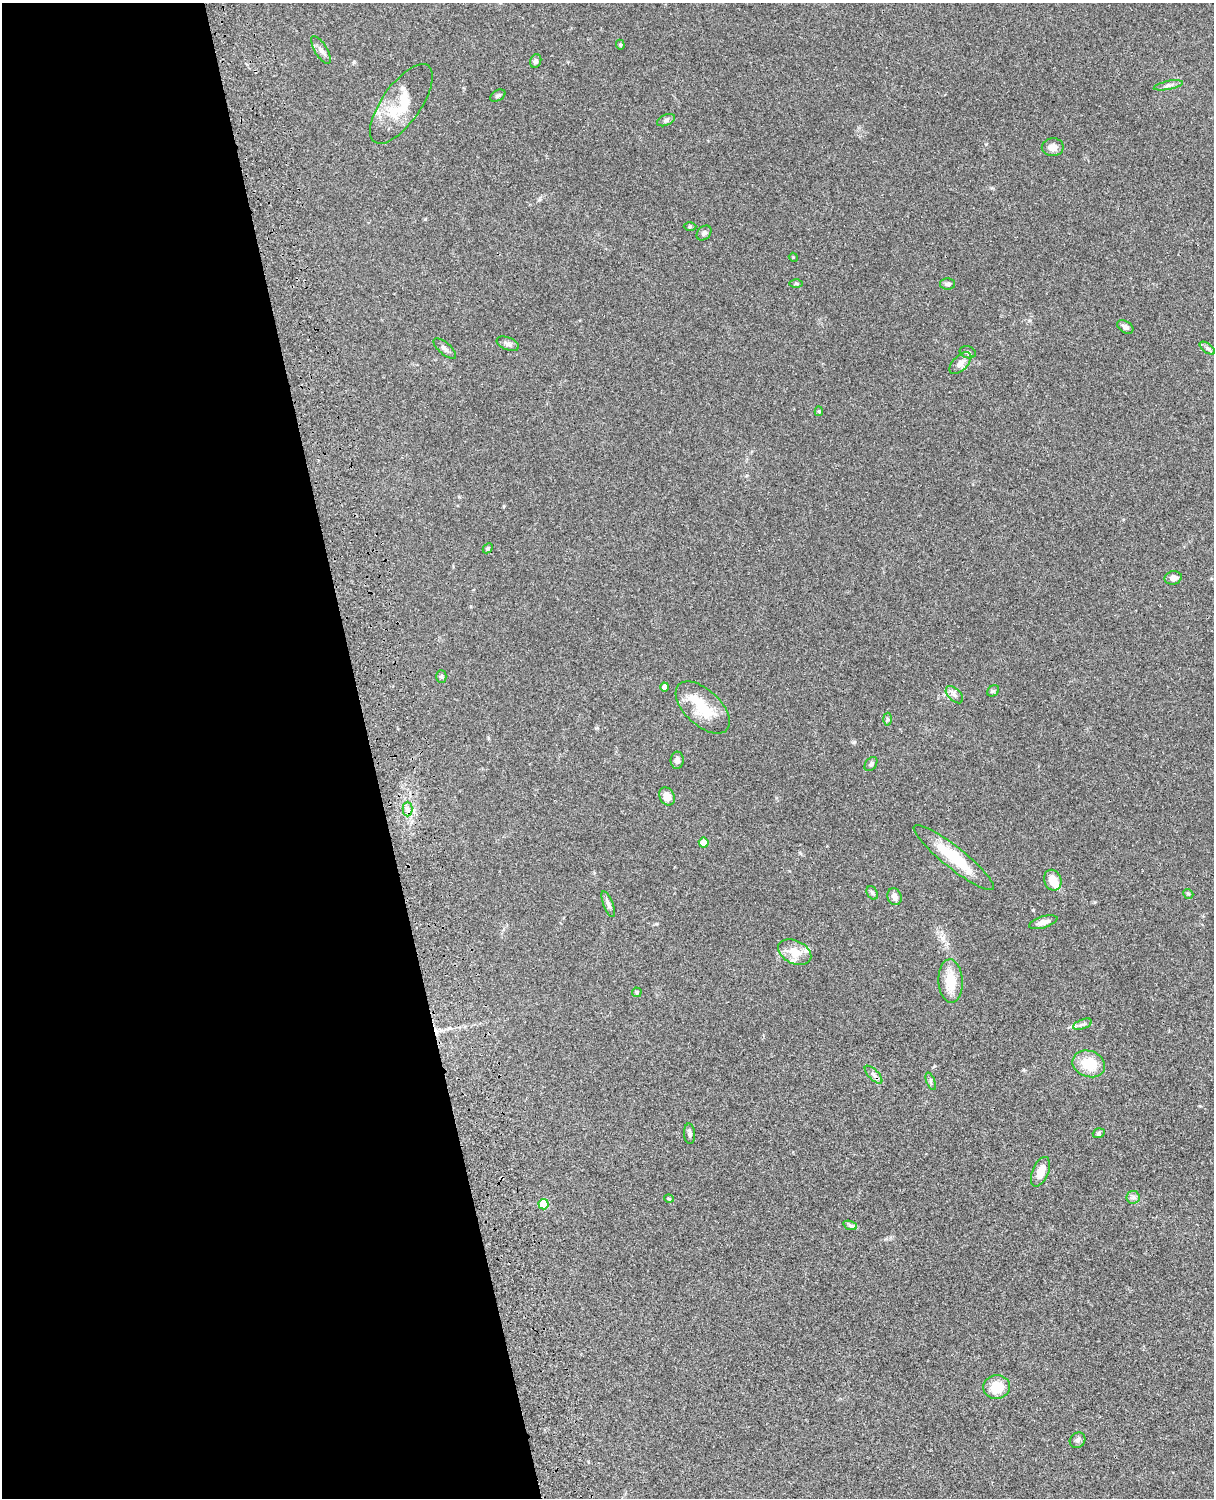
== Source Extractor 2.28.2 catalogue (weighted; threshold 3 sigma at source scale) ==
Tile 5 of 4 x 3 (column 1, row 2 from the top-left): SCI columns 121-1332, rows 1772-3267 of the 5087 x 4927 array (HDU 1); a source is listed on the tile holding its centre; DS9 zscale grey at full resolution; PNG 1216 x 1500 px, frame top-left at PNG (2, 3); each listed source drawn as its Kron ellipse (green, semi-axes under 4 px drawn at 4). Shown black and unused: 31% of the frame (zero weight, under 3 of 4 exposures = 6% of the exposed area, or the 3 px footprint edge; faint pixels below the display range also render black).
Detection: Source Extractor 2.28.2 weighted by HDU 2 'WHT'; one run over the whole footprint, this tile lists its part. Background 0.0774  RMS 0.0058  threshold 0.0263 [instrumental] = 3 sigma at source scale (4.5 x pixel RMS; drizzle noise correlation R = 1.50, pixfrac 1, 0.05/0.05 arcsec/px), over >= 5 px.
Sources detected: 60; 2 inside a brighter object's white glare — neither listed nor drawn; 2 inside a brighter listed object's ellipse — not listed separately; the other 56 listed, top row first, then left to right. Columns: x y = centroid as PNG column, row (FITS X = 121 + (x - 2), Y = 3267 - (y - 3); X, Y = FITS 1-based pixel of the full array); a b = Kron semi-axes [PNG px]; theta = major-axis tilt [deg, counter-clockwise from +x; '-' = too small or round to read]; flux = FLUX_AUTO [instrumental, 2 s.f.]
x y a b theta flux
620 45 5 4 - 0.65
321 50 16 6 -58 2.6
536 61 7 5 67 1.5
1168 85 15 3 11 1.6
498 96 8 5 29 1.1
401 104 47 19 55 21
666 120 9 5 23 1.4
1053 147 11 9 1 3.8
690 227 6 4 1 0.68
704 233 8 6 45 1.7
793 257 4 3 - 0.51
796 283 6 4 -1 0.8
948 284 7 6 - 1.3
1125 327 9 5 -32 1.8
508 344 12 6 -22 2
1207 348 9 4 -36 1.4
445 349 14 6 -41 2.1
968 352 8 6 -17 1.4
960 363 13 7 45 3.3
819 411 5 4 - 0.74
488 548 6 4 46 0.78
1173 578 8 6 13 2.3
441 676 6 5 - 0.94
664 687 4 4 - 2.9
993 691 6 5 - 1
954 695 10 6 -44 2.1
703 707 33 18 -43 19
887 719 6 4 -88 0.92
677 760 8 6 87 2.2
871 764 8 5 53 1.3
667 796 9 7 -61 4.8
408 809 7 5 -90 1.9
704 843 5 5 - 5.7
954 857 50 10 -38 22
1053 880 10 8 -68 7.9
872 893 7 5 -59 1
1188 894 5 4 - 0.77
895 897 8 7 - 2.8
608 904 14 5 -69 2
1043 922 15 6 17 3.4
795 952 17 11 -26 7.9
951 981 22 12 -87 13
637 992 5 5 - 1
1083 1024 10 4 21 1.7
1089 1064 17 13 -20 16
873 1075 11 5 -45 1.9
931 1081 9 3 -69 0.91
1099 1133 6 4 19 0.99
690 1134 10 5 -85 1.5
1040 1172 15 8 68 7
1133 1197 7 6 - 1.5
669 1199 5 3 - 0.61
543 1204 5 5 - 14
850 1225 7 4 -19 1.2
997 1387 13 12 - 14
1077 1440 8 7 - 1.7
Unlisted compact peaks at least as high as the median listed source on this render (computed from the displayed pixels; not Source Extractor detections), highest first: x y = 854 742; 425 219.